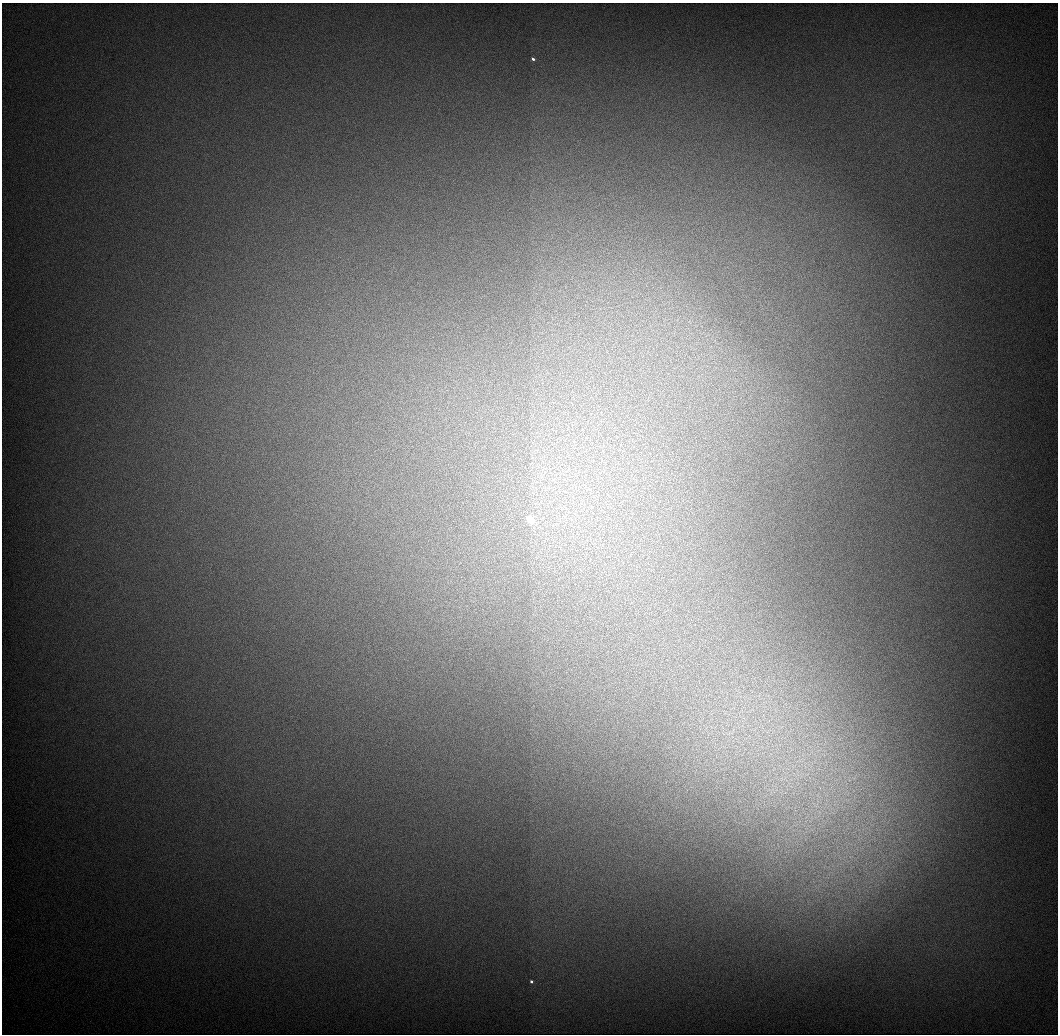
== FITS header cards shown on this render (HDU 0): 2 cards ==
NAXIS1  =                 1056 / Length of Axis 1 (Serial)
NAXIS2  =                 1032 / Length of Axis 2 (Parallel)

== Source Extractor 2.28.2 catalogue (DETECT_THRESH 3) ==
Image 1056 x 1032 px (HDU 0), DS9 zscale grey, 1 PNG px = 1 image px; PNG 1060 x 1036 px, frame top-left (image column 1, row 1032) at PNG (2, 3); no overlay
Background 548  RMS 5.8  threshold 17.4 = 3 sigma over >= 5 px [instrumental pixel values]
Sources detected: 7; all 7 listed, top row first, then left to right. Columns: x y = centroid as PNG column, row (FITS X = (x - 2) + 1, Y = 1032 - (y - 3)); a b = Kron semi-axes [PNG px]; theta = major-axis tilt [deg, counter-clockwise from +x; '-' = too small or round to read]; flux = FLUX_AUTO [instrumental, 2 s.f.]
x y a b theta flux
533 59 4 3 - 930
530 520 4 3 - 29000
799 761 14 4 0 2300
797 771 10 5 89 2000
781 779 21 6 -11 4800
815 805 14 7 -33 4000
531 982 3 3 - 1300